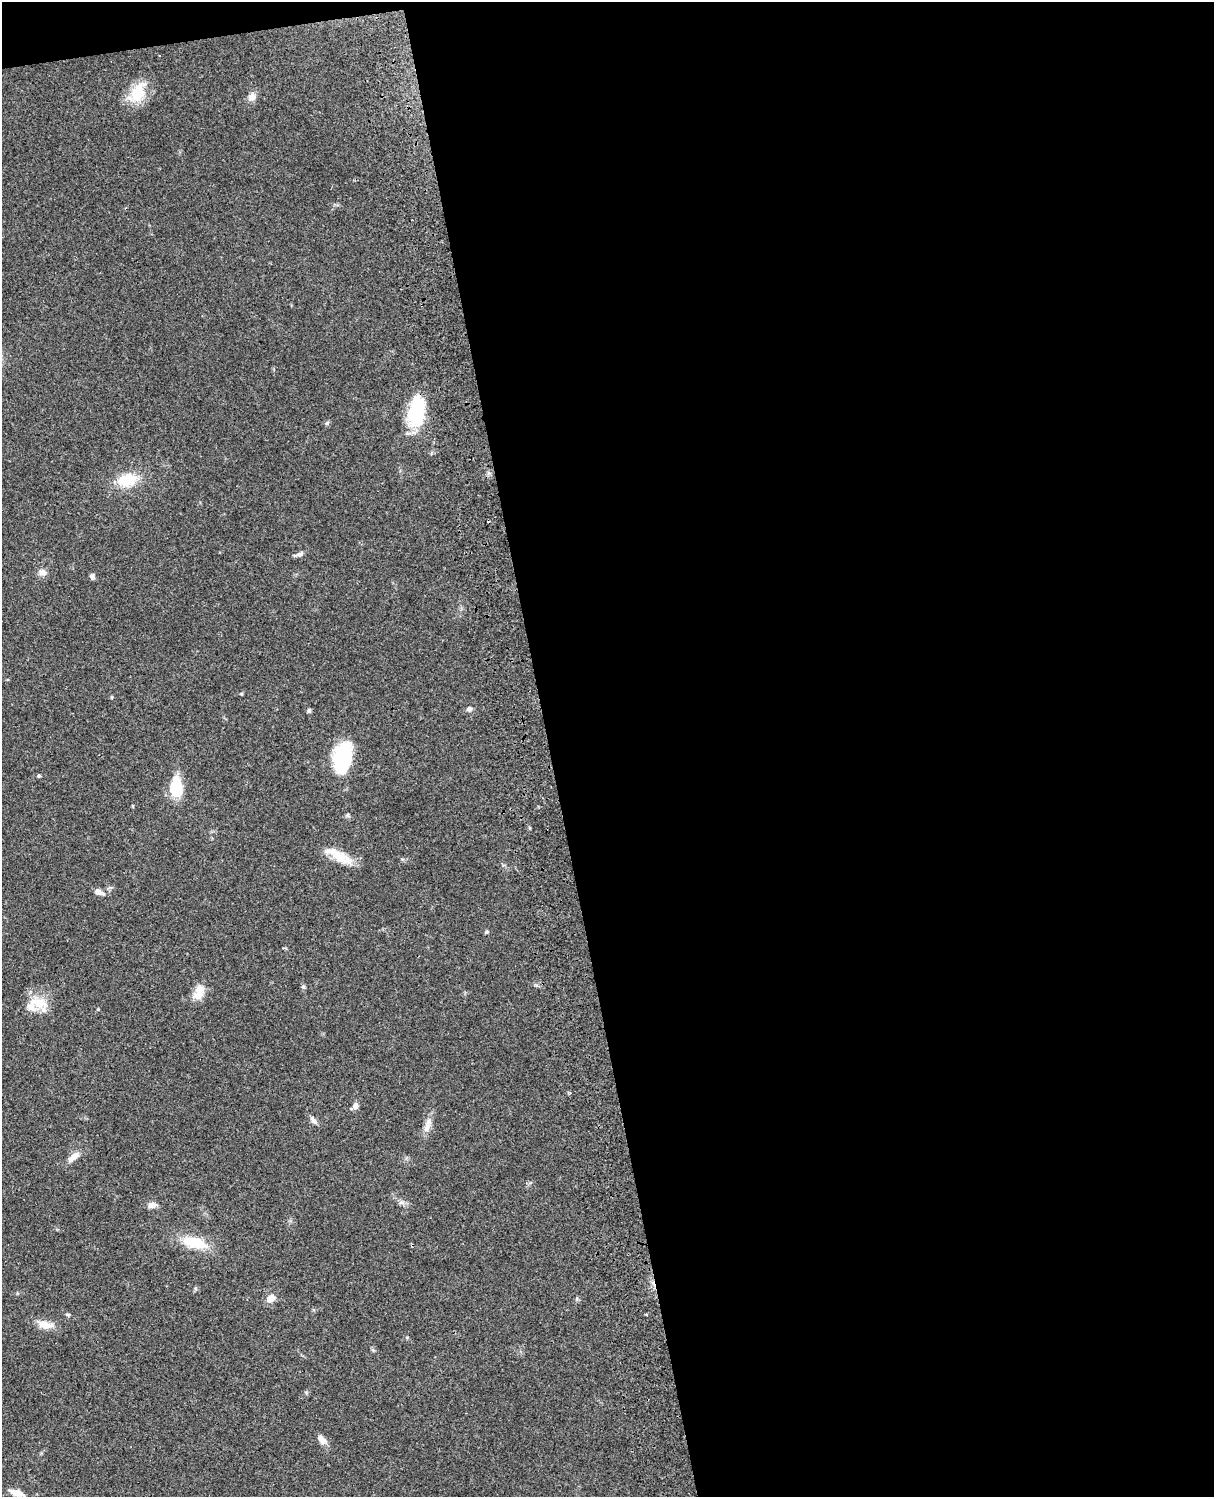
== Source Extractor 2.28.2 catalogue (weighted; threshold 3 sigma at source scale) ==
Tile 4 of 4 x 3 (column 4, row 1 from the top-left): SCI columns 3756-4967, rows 3268-4762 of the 5086 x 4926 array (HDU 1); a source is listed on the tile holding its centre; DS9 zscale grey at full resolution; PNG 1216 x 1499 px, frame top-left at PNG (2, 2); no overlay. Shown black and unused: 56% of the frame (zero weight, under 3 of 4 exposures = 6% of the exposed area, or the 3 px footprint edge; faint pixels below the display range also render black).
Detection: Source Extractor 2.28.2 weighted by HDU 2 'WHT'; one run over the whole footprint, this tile lists its part. Background 0.0785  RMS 0.0058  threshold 0.0259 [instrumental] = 3 sigma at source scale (4.5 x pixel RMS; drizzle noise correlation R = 1.50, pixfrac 1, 0.05/0.05 arcsec/px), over >= 5 px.
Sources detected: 34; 1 inside a brighter listed object's ellipse — not listed separately; the other 33 listed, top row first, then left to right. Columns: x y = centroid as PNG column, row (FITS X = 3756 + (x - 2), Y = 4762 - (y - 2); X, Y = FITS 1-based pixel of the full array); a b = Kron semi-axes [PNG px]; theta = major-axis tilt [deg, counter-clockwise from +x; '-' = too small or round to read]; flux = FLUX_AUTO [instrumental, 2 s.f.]
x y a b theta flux
137 93 28 17 61 16
252 97 11 9 54 3.5
416 411 34 17 83 33
327 423 6 4 47 0.84
127 480 20 13 13 18
300 554 9 5 15 1.7
42 572 11 8 -1 3
92 576 7 6 - 1.6
112 697 4 4 - 0.7
469 709 7 7 - 1.6
309 711 6 5 - 0.93
342 758 30 16 76 44
39 776 5 4 - 0.78
176 789 16 12 -89 18
338 855 36 12 -30 11
99 892 12 6 -25 2.9
486 932 5 4 - 0.68
303 987 6 5 - 1
199 992 21 11 76 7.1
39 1003 29 14 -6 12
356 1106 8 8 - 2.3
313 1120 11 6 -48 2.2
427 1125 21 8 74 4.8
73 1157 18 7 39 4.4
401 1203 7 4 0 1.4
152 1205 13 7 12 2.7
195 1243 30 12 -15 18
271 1298 9 7 44 4.5
68 1315 6 4 -7 0.82
646 1315 3 2 - 0.64
45 1325 22 10 -11 6.3
322 1439 14 7 -49 3.8
17 1493 17 7 -18 6.1
Unlisted compact peaks at least as high as the median listed source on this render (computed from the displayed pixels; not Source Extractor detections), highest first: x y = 98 1009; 241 694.